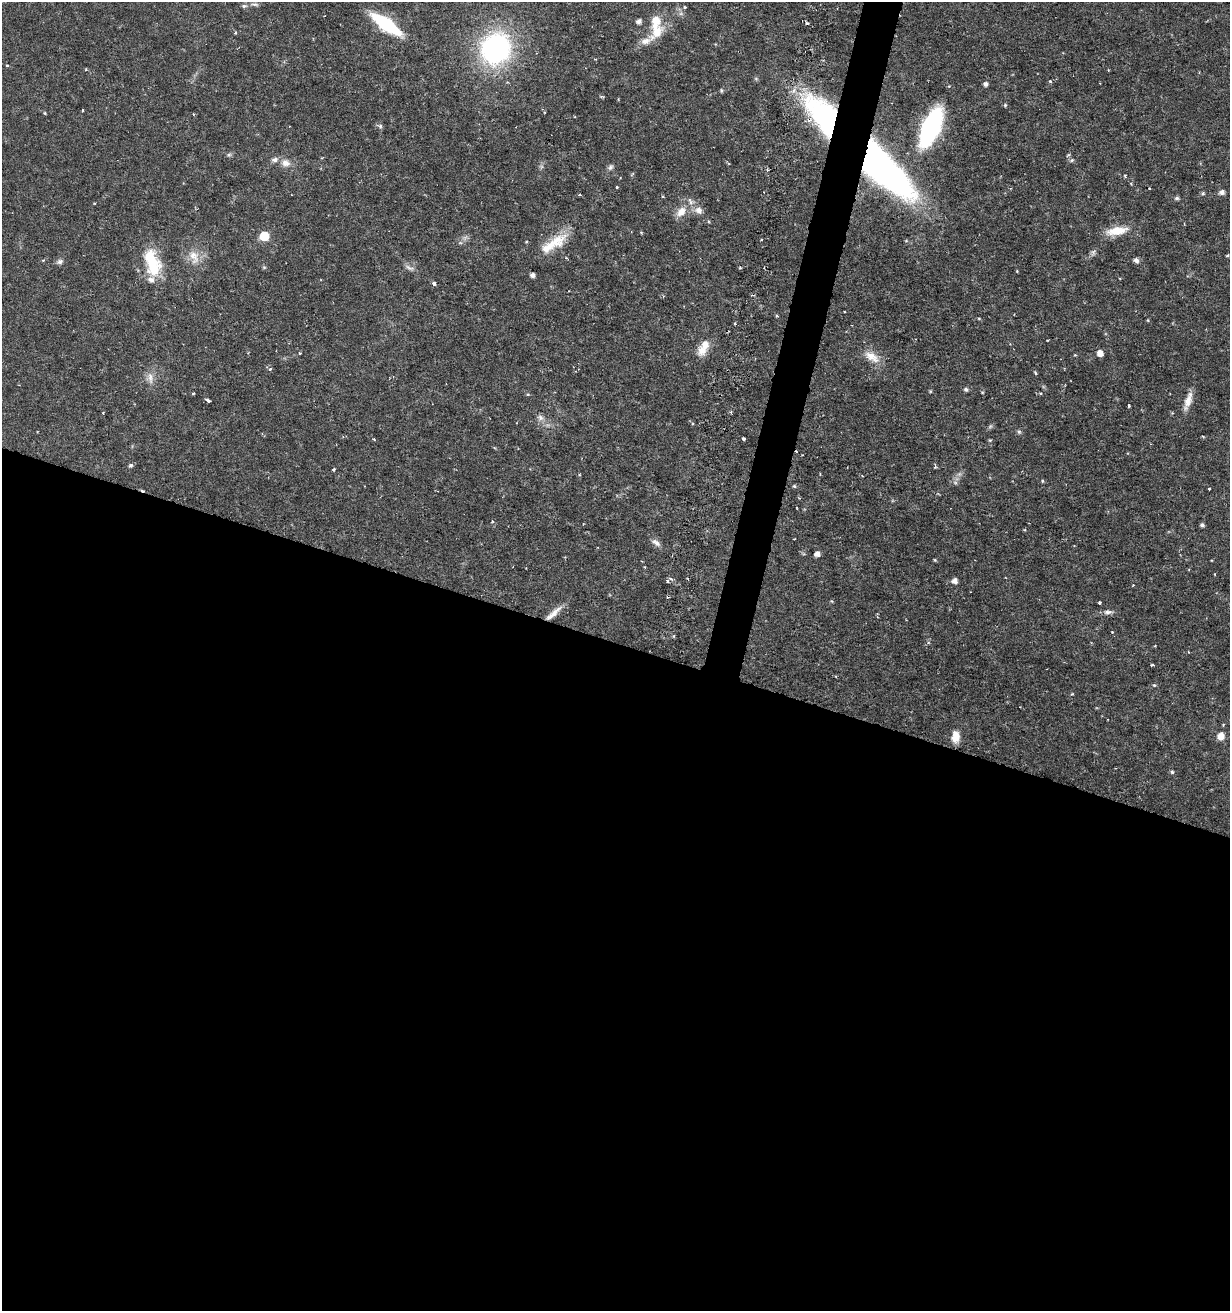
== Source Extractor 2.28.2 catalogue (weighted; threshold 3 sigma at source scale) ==
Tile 14 of 4 x 4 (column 2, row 4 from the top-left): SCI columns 1596-2823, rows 10-1318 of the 5530 x 5283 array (HDU 1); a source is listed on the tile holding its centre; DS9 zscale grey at full resolution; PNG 1232 x 1313 px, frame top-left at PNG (2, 2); no overlay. Shown black and unused: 53% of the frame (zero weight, under 3 of 6 exposures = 2% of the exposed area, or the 3 px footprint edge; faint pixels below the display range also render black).
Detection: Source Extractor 2.28.2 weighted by HDU 2 'WHT'; one run over the whole footprint, this tile lists its part. Background 0.0157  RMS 0.0012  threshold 0.00481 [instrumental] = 3 sigma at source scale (4.09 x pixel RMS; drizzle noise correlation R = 1.36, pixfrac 0.8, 0.0396/0.0396 arcsec/px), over >= 5 px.
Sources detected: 130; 3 too faint to see at this stretch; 4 cosmic-ray / hot-pixel residue — not listed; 7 inside a brighter listed object's ellipse — not listed separately; the other 116 listed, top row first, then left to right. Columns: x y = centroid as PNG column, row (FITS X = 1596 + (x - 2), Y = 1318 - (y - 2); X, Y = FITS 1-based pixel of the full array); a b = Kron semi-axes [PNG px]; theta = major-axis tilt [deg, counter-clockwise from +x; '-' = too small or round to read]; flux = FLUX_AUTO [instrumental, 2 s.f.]
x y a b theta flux
254 4 14 4 -7 0.31
244 6 8 5 9 0.25
684 7 4 4 - 0.13
681 14 7 4 -18 0.23
638 21 5 5 - 0.47
807 23 4 3 - 0.24
386 24 21 8 -35 12
657 31 22 16 55 2.4
235 33 3 3 - 0.17
496 49 32 28 60 20
595 59 3 2 - 0.088
7 65 3 3 - 0.14
1050 81 4 4 - 0.16
985 84 4 4 - 0.42
721 90 6 4 -89 0.15
601 97 7 3 -9 0.13
1005 105 5 5 - 0.14
82 110 3 2 - 0.1
193 114 4 3 - 0.082
823 115 62 32 -55 19
380 126 6 5 - 0.21
931 127 28 12 66 22
229 155 7 6 - 0.22
1068 155 6 4 44 0.14
1071 160 7 4 27 0.21
285 163 12 10 -17 0.9
611 167 9 6 63 0.32
883 169 76 28 -45 44
632 174 8 3 45 0.1
1125 176 5 4 - 0.14
1131 184 4 3 - 0.11
617 187 3 2 - 0.12
1149 188 3 2 - 0.084
1222 192 6 5 - 0.51
1203 193 5 4 - 0.21
1177 198 6 5 - 0.23
698 210 12 9 -27 0.74
681 211 15 10 43 1.3
1117 231 28 10 10 2.2
641 232 5 3 - 0.097
264 236 6 6 - 5.7
557 240 28 19 28 2.8
1093 251 7 4 20 0.22
1227 255 5 3 - 0.12
194 257 22 13 -71 1.7
43 260 5 3 - 0.1
1136 260 5 5 - 0.51
60 262 9 6 21 0.33
152 262 36 18 -74 4.8
264 267 5 5 - 0.15
740 267 4 4 - 0.11
409 268 15 5 -27 0.41
532 275 4 4 - 0.57
434 283 4 4 - 0.41
777 316 3 3 - 0.14
979 318 5 3 - 0.093
1148 320 5 3 - 0.095
735 324 4 3 - 0.16
703 347 23 10 62 1.7
299 353 3 3 - 0.11
1100 353 5 5 - 0.95
1075 355 4 4 - 0.085
872 357 24 11 -33 1.6
270 369 4 4 - 0.19
1035 373 5 3 - 0.15
150 378 18 8 -85 0.85
966 389 6 5 - 0.28
930 391 4 4 - 0.11
982 392 5 3 - 0.09
193 393 5 3 - 0.094
1040 393 5 4 - 0.17
528 394 5 3 - 0.11
208 400 4 3 - 0.33
1188 401 25 8 71 1.2
1129 405 3 2 - 0.14
731 412 4 4 - 0.14
103 413 3 3 - 0.075
1172 413 5 3 - 0.1
540 418 9 8 - 0.49
1019 432 6 5 - 0.2
1203 436 4 3 - 0.12
743 438 4 3 - 0.23
374 439 4 3 - 0.11
990 440 4 4 - 0.11
131 465 5 5 - 0.23
935 466 8 3 -82 0.15
334 469 3 3 - 0.2
959 474 7 6 - 0.31
579 475 4 4 - 0.12
1042 481 4 4 - 0.13
955 482 6 6 - 0.27
794 486 5 4 - 0.15
1209 489 3 2 - 0.11
797 508 4 2 - 0.067
492 521 5 3 - 0.1
1202 525 4 4 - 0.29
794 539 3 2 - 0.1
656 543 13 7 -34 0.55
817 554 5 4 - 0.63
935 560 4 3 - 0.11
671 579 6 4 -17 0.25
955 581 5 5 - 0.71
1133 585 4 3 - 0.072
1099 602 3 3 - 0.2
1108 612 13 5 2 0.46
553 613 27 6 42 1.2
1112 632 3 3 - 0.13
673 636 4 4 - 0.13
1155 646 3 3 - 0.11
1152 665 4 3 - 0.15
1154 685 5 5 - 0.14
1072 694 4 3 - 0.1
1223 725 4 3 - 0.14
1221 736 6 5 - 1.3
955 737 15 10 86 1.2
1172 772 4 4 - 0.25
Overlapping masked pixels (flux is a lower limit): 3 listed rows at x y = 823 115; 883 169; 553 613